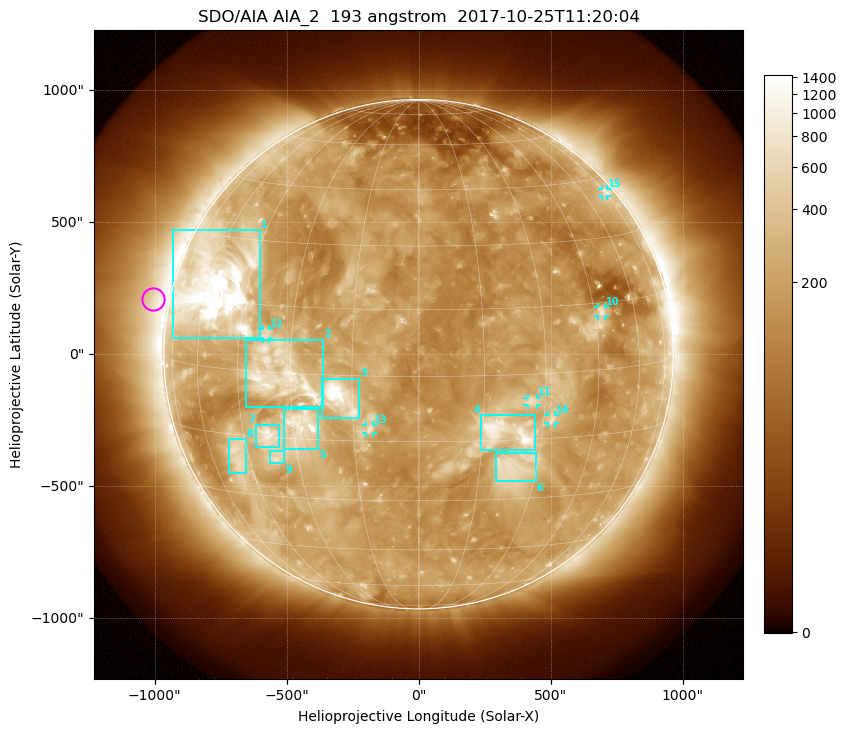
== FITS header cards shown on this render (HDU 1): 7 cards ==
TELESCOP= 'SDO/AIA'
INSTRUME= 'AIA_2'
WAVELNTH=                  193
WAVEUNIT= 'angstrom'
DATE-OBS= '2017-10-25T11:20:04.84'
CTYPE1  = 'HPLN-TAN'
CTYPE2  = 'HPLT-TAN'

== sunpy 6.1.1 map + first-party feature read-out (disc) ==
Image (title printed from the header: SDO/AIA AIA_2  193 angstrom  2017-10-25T11:20:04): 1024 x 1024 px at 2.4 arcsec/px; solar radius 965 arcsec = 402 px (full disc in frame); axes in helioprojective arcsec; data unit not stated in the header (colour bar unlabelled)
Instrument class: DISC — disc imager (sunpy class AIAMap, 193 A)
Bright regions (active regions / flare kernels): reference = the median radial profile (limb darkening/brightening removed); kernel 9 px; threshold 5 sigma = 359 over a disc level ~180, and >= 1.15x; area >= 12 px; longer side >= 10 px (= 24 arcsec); searched inside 0.97 R_sun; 15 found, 15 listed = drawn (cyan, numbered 1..; 6 of them under ~33 arcsec drawn as corner ticks so the feature stays visible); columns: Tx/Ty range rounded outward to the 5 arcsec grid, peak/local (2 s.f.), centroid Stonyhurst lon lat
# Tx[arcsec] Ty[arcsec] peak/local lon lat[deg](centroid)
1 -930..-600 60..470 19 -56 +18
2 -655..-360 -200..55 6.3 -32 +0
3 -365..-225 -240..-90 11 -18 -5
4 235..445 -365..-230 6.9 +21 -13
5 -510..-380 -360..-205 9.5 -28 -12
6 295..445 -485..-375 4 +23 -22
7 -615..-530 -355..-265 5.9 -37 -15
8 -720..-655 -450..-320 4.3 -49 -20
9 -565..-505 -415..-365 4.2 -36 -20
10 680..705 145..180 4.8 +47 +13
11 410..450 -195..-165 3.7 +27 -6
12 -590..-565 60..95 3.2 -37 +9
13 -200..-170 -300..-265 3.6 -11 -12
14 490..515 -265..-230 3.5 +32 -11
15 695..715 600..625 3.3 +74 +41
Off-limb structures (1.02-1.3 R_sun): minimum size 162 px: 4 found; the strongest spans PA ~40..110 deg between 1.02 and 1.3 R_sun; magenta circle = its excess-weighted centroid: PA ~80 deg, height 1.07 R_sun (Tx ~-1005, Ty ~210 arcsec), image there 2.5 x the reference